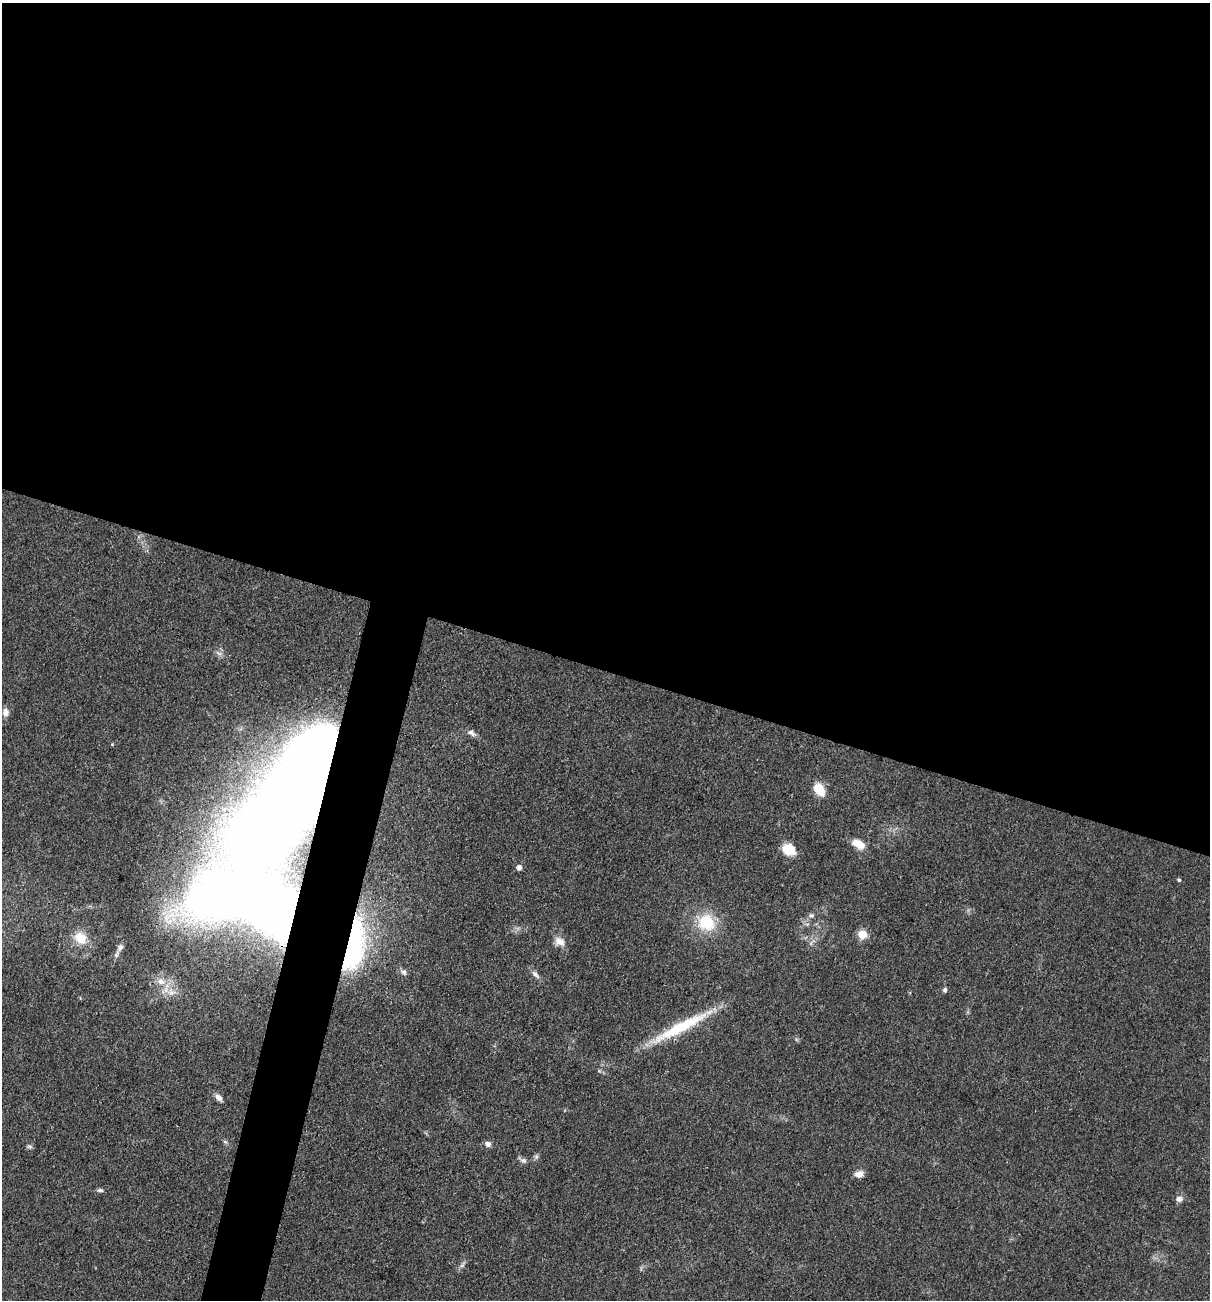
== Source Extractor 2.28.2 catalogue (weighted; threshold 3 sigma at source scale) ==
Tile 3 of 4 x 4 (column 3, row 1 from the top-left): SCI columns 2670-3877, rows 3896-5193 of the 5213 x 5194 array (HDU 1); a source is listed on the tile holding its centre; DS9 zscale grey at full resolution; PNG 1212 x 1302 px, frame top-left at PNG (2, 3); no overlay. Shown black and unused: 54% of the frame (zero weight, under 3 of 4 exposures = <1% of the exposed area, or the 3 px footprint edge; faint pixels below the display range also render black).
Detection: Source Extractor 2.28.2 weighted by HDU 2 'WHT'; one run over the whole footprint, this tile lists its part. Background 0.0969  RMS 0.006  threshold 0.0271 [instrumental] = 3 sigma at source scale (4.5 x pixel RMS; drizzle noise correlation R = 1.50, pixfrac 1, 0.05/0.05 arcsec/px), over >= 5 px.
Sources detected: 32; all 32 listed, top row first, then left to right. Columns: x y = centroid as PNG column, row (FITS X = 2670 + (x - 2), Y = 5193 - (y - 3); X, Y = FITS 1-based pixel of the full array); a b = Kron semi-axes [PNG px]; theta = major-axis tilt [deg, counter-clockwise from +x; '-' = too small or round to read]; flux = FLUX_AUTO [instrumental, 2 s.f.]
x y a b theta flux
6 712 11 8 -84 3.1
471 733 13 6 -33 2.5
300 785 87 26 57 2300
819 790 15 10 -57 11
858 844 15 9 -29 8.5
789 849 15 12 -30 12
519 868 5 5 - 3.6
1179 880 4 4 - 1.1
261 905 89 36 -16 1400
811 915 7 6 - 1.6
706 922 21 18 -33 24
862 934 5 5 - 22
80 938 15 13 -44 11
559 942 14 11 -25 5.3
353 947 60 21 78 100
120 948 11 7 54 2.7
404 972 8 7 - 1.9
536 974 14 6 -44 2.6
161 981 13 9 -25 6.1
945 990 7 6 - 1.3
171 992 14 9 -21 5.5
681 1027 82 11 28 36
218 1098 9 6 -46 3
225 1142 6 4 -19 0.9
488 1144 8 7 - 2.5
29 1146 9 4 -1 1.2
536 1157 7 5 -71 1.4
523 1161 9 7 -24 2
859 1174 10 7 13 4
100 1190 8 5 -6 1.4
1179 1199 7 6 - 3
462 1265 7 4 19 1.2
Overlapping masked pixels (flux is a lower limit): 4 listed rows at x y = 300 785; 261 905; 353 947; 681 1027